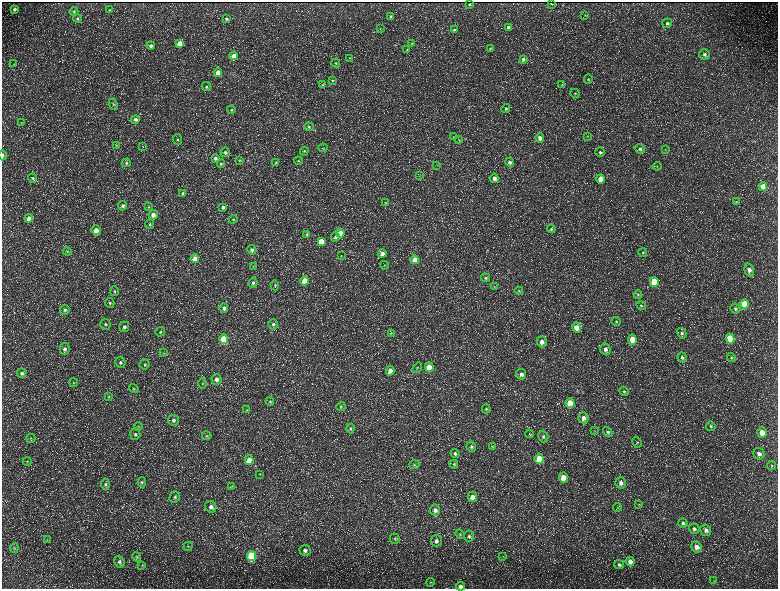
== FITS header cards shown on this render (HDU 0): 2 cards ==
NAXIS1  =                 1552 / length of data axis 1
NAXIS2  =                 1173 / length of data axis 2

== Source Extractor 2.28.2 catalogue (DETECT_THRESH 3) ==
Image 1552 x 1173 px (HDU 0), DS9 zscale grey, zoomed out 1/2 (1 PNG px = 2 x 2 image px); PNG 780 x 591 px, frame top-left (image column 1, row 1173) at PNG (2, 2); each listed source drawn as its Kron ellipse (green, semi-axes under 4 px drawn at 4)
Background 217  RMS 9.8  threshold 29.3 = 3 sigma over >= 5 px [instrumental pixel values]
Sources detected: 239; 40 cannot appear on this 1/2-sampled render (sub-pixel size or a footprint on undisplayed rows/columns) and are neither listed nor drawn; the other 199 listed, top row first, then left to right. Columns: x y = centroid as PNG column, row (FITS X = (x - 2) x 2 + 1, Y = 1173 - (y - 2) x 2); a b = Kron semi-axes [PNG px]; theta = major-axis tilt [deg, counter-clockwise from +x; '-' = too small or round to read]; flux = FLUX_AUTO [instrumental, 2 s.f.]
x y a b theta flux
551 3 2 1 - 1300
470 4 2 2 - 1800
15 9 4 4 - 4400
109 10 4 2 - 1300
74 11 4 4 - 2600
585 15 3 3 - 1300
391 17 4 3 - 3000
77 19 4 4 - 2800
226 19 3 3 - 2900
667 23 5 4 - 4500
508 27 4 4 - 6000
380 29 4 3 - 1500
454 30 4 3 - 2800
412 43 3 3 - 1300
180 44 4 4 - 23000
151 46 4 4 - 4700
490 48 3 3 - 1800
407 50 3 3 - 1300
705 54 5 5 - 5900
234 56 4 4 - 22000
349 58 3 2 - 820
523 59 3 3 - 3900
336 63 4 4 - 2400
14 64 4 3 - 1400
218 72 4 4 - 15000
588 79 4 4 - 2500
332 80 4 3 - 2100
562 84 4 3 - 2100
323 85 3 2 - 920
206 87 5 4 - 3000
575 93 5 4 - 2400
113 104 6 4 -63 2700
506 109 4 4 - 3100
231 110 4 4 - 3000
135 119 4 4 - 6100
21 123 4 2 - 1200
309 127 5 4 - 2800
587 136 4 3 - 1500
453 137 3 2 - 920
540 138 4 4 - 11000
177 139 5 4 - 3800
459 139 4 3 - 1400
116 145 3 2 - 1100
143 146 3 2 - 870
323 148 4 2 - 1000
640 149 5 4 - 5000
665 149 3 3 - 1500
304 151 4 4 - 2600
225 152 5 4 - 4200
600 152 5 4 - 4200
2 155 5 2 - 5900
215 158 4 4 - 5000
239 160 3 3 - 1500
298 161 4 3 - 1900
510 162 4 4 - 5900
126 163 4 4 - 3000
276 163 4 4 - 2100
221 164 4 4 - 2300
437 165 3 3 - 1300
657 166 4 3 - 1900
420 176 4 2 - 1200
33 178 5 4 - 3400
494 178 4 4 - 8700
601 179 4 4 - 32000
763 187 4 4 - 36000
183 193 4 4 - 4500
737 201 3 2 - 820
386 203 4 3 - 1400
123 206 4 4 - 4700
149 207 4 3 - 2000
223 207 4 4 - 5900
153 215 5 4 - 12000
29 218 4 4 - 20000
233 219 4 3 - 1600
150 224 5 4 - 3000
551 229 4 4 - 2700
96 230 5 4 - 18000
340 233 4 4 - 19000
307 234 4 3 - 2600
335 237 5 4 - 4500
321 241 4 4 - 31000
252 250 5 4 - 6100
67 251 4 4 - 2400
643 252 4 4 - 2200
382 254 4 4 - 15000
341 256 3 2 - 1000
195 258 4 4 - 14000
415 260 4 4 - 28000
384 265 4 3 - 1400
254 266 4 3 - 1400
749 270 7 4 -75 9100
486 278 5 4 - 3300
304 281 4 4 - 39000
654 282 5 4 - 64000
253 283 5 4 - 4000
275 285 5 3 - 2200
494 287 3 2 - 1000
115 291 5 4 - 3000
519 291 4 4 - 2500
638 294 4 4 - 2200
110 303 5 4 - 3100
744 304 5 4 - 89000
641 306 5 4 - 2300
224 308 5 4 - 7200
735 309 5 5 - 4200
65 310 5 5 - 4800
616 321 4 4 - 2400
105 324 5 5 - 4000
273 324 5 4 - 4300
124 327 5 5 - 5800
577 328 5 4 - 23000
160 332 5 4 - 3300
391 333 3 2 - 1100
682 333 5 4 - 4000
224 339 5 4 - 91000
632 339 5 4 - 31000
730 339 5 4 - 73000
542 342 5 5 - 11000
65 349 6 5 - 6500
605 349 6 5 - 7500
163 353 3 2 - 1100
731 357 4 4 - 2600
682 358 5 4 - 4900
120 362 5 5 - 4600
145 364 5 5 - 3200
429 367 4 4 - 62000
417 368 6 2 54 1800
390 371 5 4 - 15000
22 373 5 4 - 4600
521 374 5 5 - 7700
216 379 5 5 - 8600
73 383 4 3 - 1600
203 383 5 3 - 2000
134 388 5 4 - 2900
624 391 5 4 - 3100
109 397 4 3 - 1800
270 401 5 4 - 2200
570 403 5 4 - 51000
341 406 5 4 - 2700
486 409 4 4 - 2600
247 410 3 3 - 1400
583 418 5 5 - 11000
174 420 5 5 - 7200
138 426 4 4 - 2200
711 426 5 4 - 2900
350 428 5 4 - 2700
594 431 3 2 - 1200
608 432 5 4 - 3500
762 432 5 4 - 22000
135 434 5 5 - 3900
529 434 4 2 - 1200
207 436 5 4 - 2600
543 436 6 5 - 4700
31 438 5 4 - 2400
637 442 5 4 - 2300
492 446 4 2 - 1300
471 447 5 4 - 4000
455 453 4 4 - 3700
759 454 6 5 - 8700
539 459 5 4 - 52000
249 460 5 4 - 22000
27 461 4 3 - 2000
454 464 4 3 - 2300
414 465 5 3 - 2100
771 465 4 4 - 2000
260 474 4 3 - 1200
563 478 5 4 - 31000
142 482 5 4 - 2900
621 483 5 5 - 7100
105 484 5 4 - 3500
231 486 4 2 - 1400
175 497 6 5 - 4400
472 497 5 5 - 12000
639 505 4 3 - 1400
211 507 6 5 - 8700
617 507 4 3 - 1600
435 510 5 5 - 9200
683 523 5 4 - 4600
694 529 5 5 - 5000
706 530 6 5 - 7600
460 534 5 4 - 2600
469 536 5 5 - 3900
395 539 5 5 - 3300
47 540 3 3 - 1200
436 541 5 5 - 6000
188 546 5 4 - 2400
697 547 6 5 - 11000
14 548 5 4 - 2300
305 550 5 5 - 6800
251 556 5 4 - 160000
503 556 3 2 - 1200
137 557 5 3 - 1900
630 561 5 4 - 12000
119 562 6 5 - 5700
142 565 3 2 - 1300
619 565 5 4 - 4100
714 581 3 2 - 940
430 582 4 3 - 1700
461 586 4 4 - 6500
At the frame edge (FLAGS 8, measured only in part): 2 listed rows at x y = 2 155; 461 586
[40 sub-pixel or undisplayed-footprint detections neither listed nor drawn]